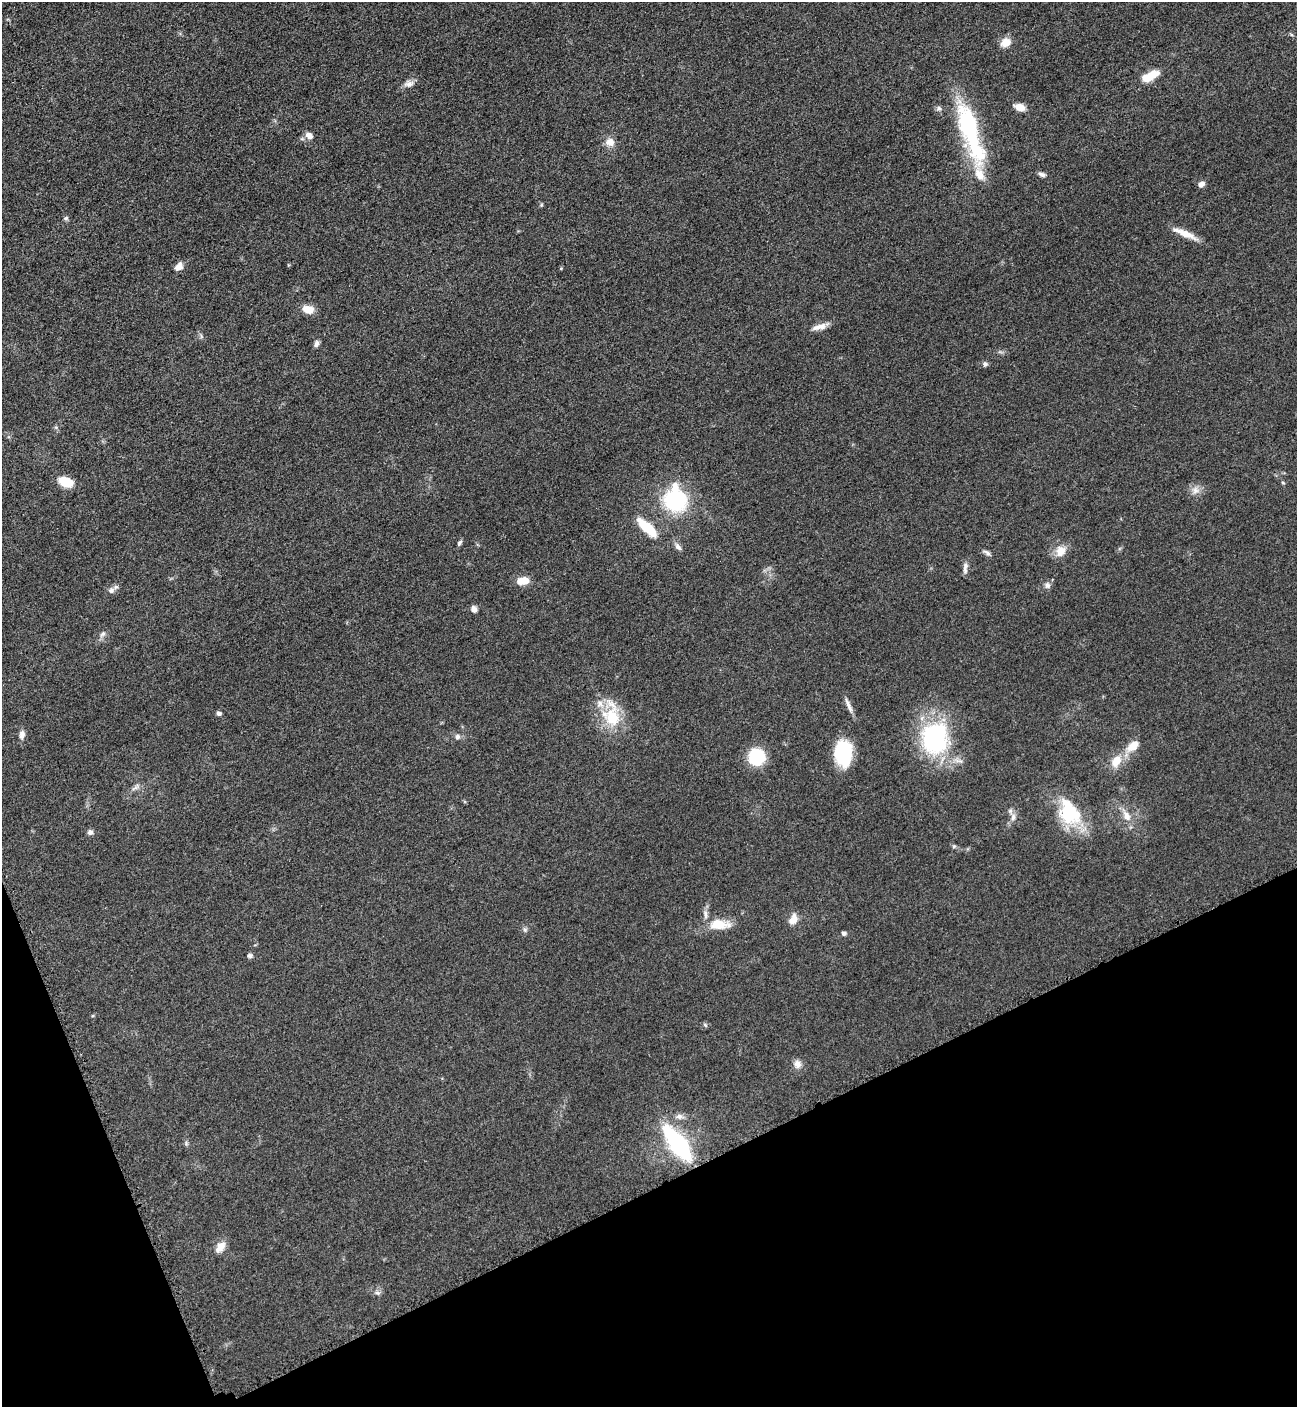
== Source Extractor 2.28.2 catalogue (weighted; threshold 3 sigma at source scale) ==
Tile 14 of 4 x 4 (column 2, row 4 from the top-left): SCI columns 1594-2888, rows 66-1470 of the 5669 x 5702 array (HDU 1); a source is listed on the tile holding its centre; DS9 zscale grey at full resolution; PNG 1299 x 1409 px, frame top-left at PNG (2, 2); no overlay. Shown black and unused: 19% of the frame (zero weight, under 3 of 5 exposures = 4% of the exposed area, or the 3 px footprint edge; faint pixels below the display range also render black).
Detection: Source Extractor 2.28.2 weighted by HDU 2 'WHT'; one run over the whole footprint, this tile lists its part. Background 0.0527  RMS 0.0062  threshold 0.0278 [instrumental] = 3 sigma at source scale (4.5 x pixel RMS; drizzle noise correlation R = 1.50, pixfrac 1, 0.05/0.05 arcsec/px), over >= 5 px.
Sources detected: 68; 4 inside a brighter listed object's ellipse — not listed separately; the other 64 listed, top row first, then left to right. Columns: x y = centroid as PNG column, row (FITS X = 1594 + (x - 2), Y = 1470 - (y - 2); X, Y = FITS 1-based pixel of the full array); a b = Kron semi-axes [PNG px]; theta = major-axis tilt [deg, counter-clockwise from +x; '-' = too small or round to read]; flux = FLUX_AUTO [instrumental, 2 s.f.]
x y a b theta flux
1006 42 10 8 33 7.5
1151 76 21 9 27 11
409 84 14 9 10 3.5
1020 107 12 7 -19 6.1
939 109 8 7 - 1.7
968 125 73 22 -76 63
309 136 10 7 -38 3.2
610 142 11 10 - 5.3
1042 174 9 5 -23 1.9
1201 184 8 6 27 2.8
541 205 5 4 - 0.71
66 218 7 5 1 1.1
1185 234 33 7 -23 8.3
179 267 9 6 46 5.1
561 268 5 4 - 0.58
308 309 12 8 -15 7.9
820 327 23 6 17 5
201 336 7 4 -72 1
317 344 10 6 73 1.9
985 364 7 6 - 1.6
66 482 18 10 -20 9.7
1283 483 5 4 - 0.74
1195 490 11 8 85 3.8
675 500 19 17 -78 66
647 528 28 10 -42 17
459 543 9 4 56 1.2
678 547 11 6 -48 2.3
1061 551 16 14 55 6.8
987 553 10 5 -41 1.8
965 568 15 5 87 2.7
523 581 14 8 7 8.1
1047 585 8 8 - 2.2
111 590 8 7 - 2.1
474 609 8 6 -62 2.5
103 634 10 7 53 2.1
849 705 23 5 -67 3.4
219 713 6 5 - 1.7
612 717 38 18 -83 25
22 734 11 7 82 3.1
457 737 7 6 - 2.1
935 738 37 31 80 76
1133 746 19 11 41 8.7
843 753 23 15 -88 39
756 757 12 12 - 35
1116 761 18 11 63 9.4
135 787 14 4 42 2.2
1069 812 35 24 -61 36
1127 816 12 9 -67 5.4
1013 817 10 7 -88 3.2
90 832 7 7 - 1.9
954 846 6 4 44 0.78
705 914 14 5 -82 2.8
793 919 14 9 62 5.3
719 924 27 12 1 13
525 930 8 4 -71 1.1
844 933 5 5 - 1.5
250 955 7 6 - 1.4
705 1025 6 5 - 1
797 1064 11 9 -75 3.8
679 1116 12 7 1 3.1
186 1143 6 5 - 1.1
678 1144 26 10 -53 120
220 1247 17 9 54 5.7
377 1293 8 5 -19 1.5